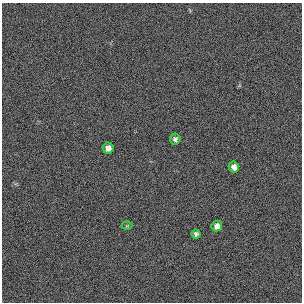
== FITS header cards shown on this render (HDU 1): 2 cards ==
NAXIS1  =                  300 / length of original image axis
NAXIS2  =                  300 / length of original image axis

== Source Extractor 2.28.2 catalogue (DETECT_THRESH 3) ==
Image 300 x 300 px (HDU 1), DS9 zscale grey, 1 PNG px = 1 image px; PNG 304 x 304 px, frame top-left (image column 1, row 300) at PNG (2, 3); each listed source drawn as its Kron ellipse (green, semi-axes under 4 px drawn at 4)
Background 384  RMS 66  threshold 199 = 3 sigma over >= 5 px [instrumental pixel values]
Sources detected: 6; all 6 listed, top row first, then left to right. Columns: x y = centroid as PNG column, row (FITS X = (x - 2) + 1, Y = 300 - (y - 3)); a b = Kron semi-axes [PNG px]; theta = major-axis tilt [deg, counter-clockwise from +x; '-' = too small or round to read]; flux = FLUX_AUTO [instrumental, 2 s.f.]
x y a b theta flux
175 139 5 5 - 13000
108 148 5 5 - 25000
234 167 5 5 - 27000
127 226 5 3 - 3900
217 226 5 5 - 25000
196 234 4 4 - 12000